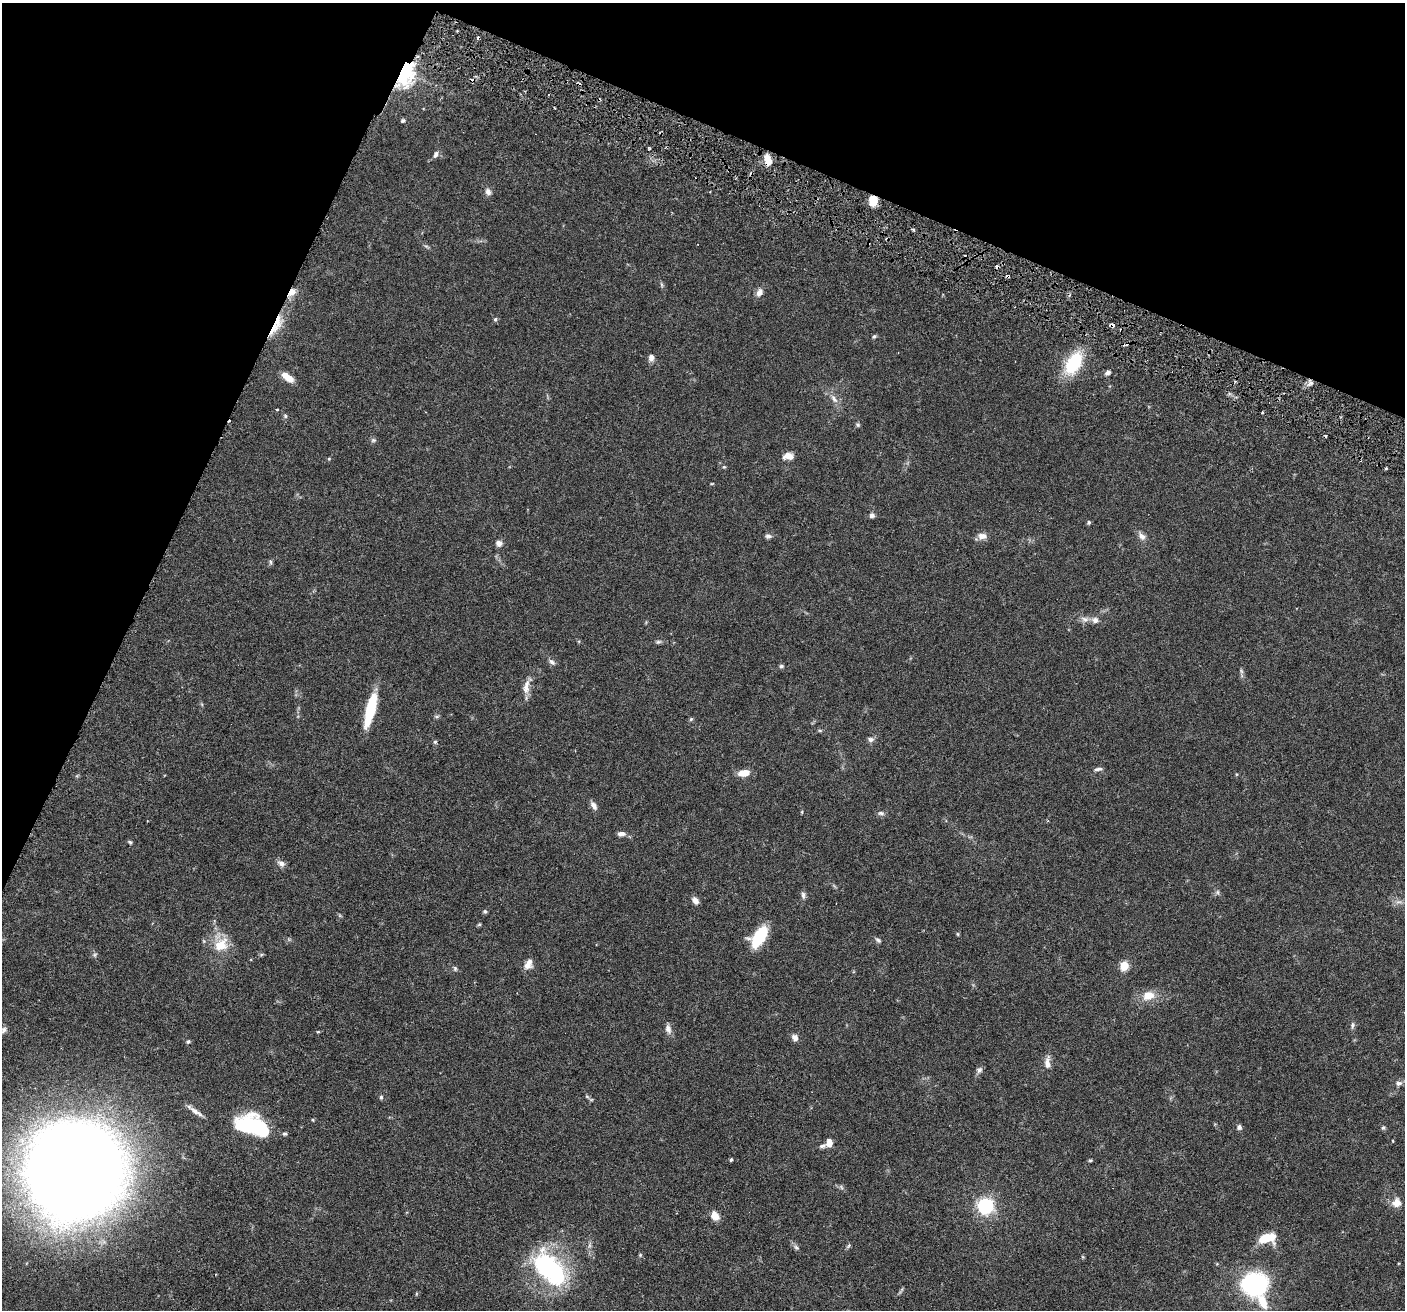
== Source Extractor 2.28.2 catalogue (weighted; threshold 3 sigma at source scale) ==
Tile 2 of 4 x 4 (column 2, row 1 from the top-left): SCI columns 1434-2836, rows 4255-5562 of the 5669 x 5762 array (HDU 1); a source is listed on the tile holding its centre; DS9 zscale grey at full resolution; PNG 1407 x 1312 px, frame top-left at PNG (2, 3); no overlay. Shown black and unused: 22% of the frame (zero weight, under 3 of 6 exposures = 3% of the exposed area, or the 3 px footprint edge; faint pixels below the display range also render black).
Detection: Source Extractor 2.28.2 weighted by HDU 2 'WHT'; one run over the whole footprint, this tile lists its part. Background 0.054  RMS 0.0031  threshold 0.0128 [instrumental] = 3 sigma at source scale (4.09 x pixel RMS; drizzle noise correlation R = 1.36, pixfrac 0.8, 0.05/0.05 arcsec/px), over >= 5 px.
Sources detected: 114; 3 inside a brighter object's white glare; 8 cosmic-ray / hot-pixel residue — not listed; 3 inside a brighter listed object's ellipse — not listed separately; the other 100 listed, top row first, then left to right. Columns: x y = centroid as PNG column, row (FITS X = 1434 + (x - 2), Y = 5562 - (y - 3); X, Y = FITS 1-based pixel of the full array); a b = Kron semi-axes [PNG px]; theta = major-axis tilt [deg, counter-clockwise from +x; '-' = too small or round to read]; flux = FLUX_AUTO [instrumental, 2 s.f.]
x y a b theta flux
403 72 12 8 77 130
403 121 5 5 - 0.45
436 155 9 5 68 0.93
768 160 13 7 -80 3.2
488 192 9 7 -64 1.2
873 200 9 8 - 4.1
913 229 4 3 - 0.41
1008 276 4 3 - 0.57
292 292 10 7 37 2
759 293 10 7 64 1.6
495 319 5 5 - 0.5
1112 324 5 4 - 0.99
273 329 35 8 42 6.1
874 336 6 4 48 0.45
651 358 8 7 - 1.3
1073 363 20 12 60 17
1108 372 7 5 22 0.85
287 377 15 7 -36 3.1
834 399 14 6 -56 1.6
277 410 3 3 - 0.31
1262 412 3 2 - 0.39
285 416 6 5 - 0.44
858 425 6 5 - 0.47
373 440 6 5 - 0.53
788 456 12 7 1 2.1
329 459 5 4 - 0.27
1386 468 4 2 - 0.32
712 484 5 3 - 0.25
872 515 6 6 - 0.83
1089 522 5 4 - 0.53
768 536 8 6 -2 0.8
982 536 13 8 -5 1.7
1142 536 11 7 -48 1.4
499 543 9 8 - 1.2
270 562 6 4 -88 0.49
1084 619 12 6 -14 1.4
658 642 8 5 17 0.56
552 662 10 6 -36 0.85
781 666 5 5 - 0.58
1241 671 7 4 -71 0.53
526 688 15 9 -82 2.3
370 710 33 8 76 12
437 716 6 4 19 0.41
691 719 6 4 47 0.39
871 739 8 7 - 0.97
435 742 5 5 - 0.42
1098 769 11 4 7 0.74
744 773 12 7 10 3.2
594 806 12 6 -59 1.3
881 813 9 5 -1 0.75
147 820 3 2 - 0.23
621 834 9 5 1 1.3
130 842 5 5 - 0.42
281 864 10 7 -20 1.3
1218 892 6 4 -90 0.52
803 895 9 6 -83 0.82
695 900 8 6 -51 1.6
485 911 5 5 - 0.53
957 934 6 4 -89 0.3
759 937 19 10 55 14
878 940 7 5 -38 0.64
204 941 5 5 - 0.36
221 945 18 13 39 6.1
95 955 6 5 - 0.49
529 962 13 8 51 1.6
1124 966 5 5 - 12
455 968 7 5 -64 0.49
1148 996 14 10 10 3.9
1352 1026 8 5 86 0.66
668 1029 13 8 -78 1.5
4 1030 9 7 59 0.92
318 1032 5 3 - 0.24
795 1037 9 7 -55 1.3
188 1041 5 5 - 0.54
1047 1063 16 7 -89 2
979 1070 9 7 57 0.88
1398 1083 9 6 14 1.1
381 1097 6 5 - 0.47
587 1097 6 4 -2 0.37
196 1112 22 6 -34 1.9
313 1120 5 3 - 0.23
249 1125 33 19 -19 19
1239 1127 6 6 - 0.82
1383 1128 6 5 - 0.49
284 1134 6 4 0 0.46
1393 1141 3 2 - 0.36
829 1142 11 8 89 1.8
731 1160 4 3 - 0.43
1090 1160 4 4 - 0.33
74 1171 56 55 - 850
1396 1203 11 11 - 2.4
985 1206 7 7 - 53
715 1216 11 8 -54 2.5
1267 1238 18 10 9 7
848 1246 8 4 46 0.49
796 1247 8 5 -31 0.68
640 1255 5 4 - 0.34
551 1269 34 24 -80 32
1254 1284 20 18 14 41
1262 1301 19 9 -68 4.4
Overlapping masked pixels (flux is a lower limit): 7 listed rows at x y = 403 72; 768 160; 873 200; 1008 276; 292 292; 1112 324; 273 329
Isophote crosses this tile's border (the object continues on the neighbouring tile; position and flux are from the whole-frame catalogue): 1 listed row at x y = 1398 1083